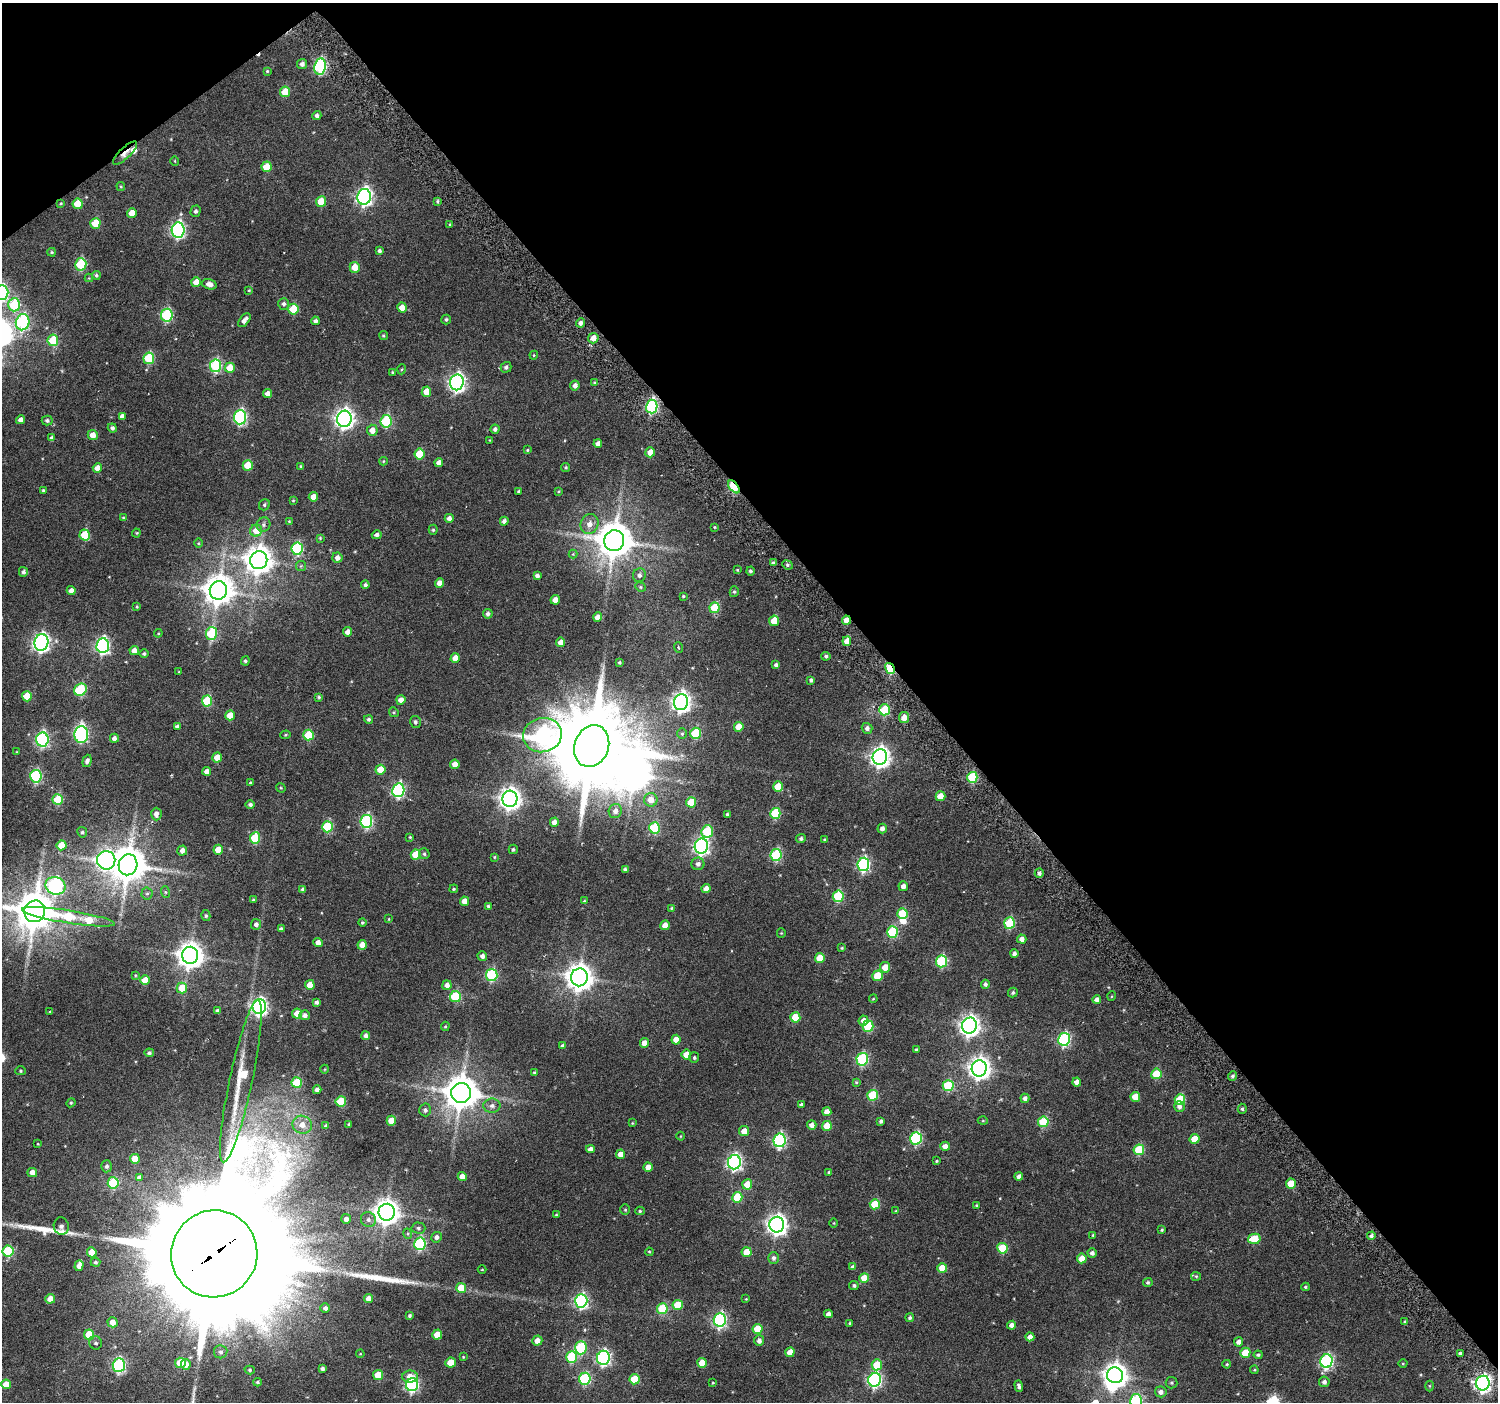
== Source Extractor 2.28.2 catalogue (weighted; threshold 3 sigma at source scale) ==
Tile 3 of 4 x 4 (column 3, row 1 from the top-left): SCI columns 3021-4516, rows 4358-5757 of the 6050 x 5983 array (HDU 1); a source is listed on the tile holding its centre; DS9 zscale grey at full resolution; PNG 1500 x 1404 px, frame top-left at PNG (2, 3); each listed source drawn as its Kron ellipse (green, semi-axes under 4 px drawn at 4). Shown black and unused: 40% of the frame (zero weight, under 4 of 7 exposures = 2% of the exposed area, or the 3 px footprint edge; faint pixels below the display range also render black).
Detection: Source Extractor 2.28.2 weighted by HDU 2 'WHT'; one run over the whole footprint, this tile lists its part. Background 0.0503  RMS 0.005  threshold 0.0204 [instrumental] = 3 sigma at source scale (4.09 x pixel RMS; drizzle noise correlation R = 1.36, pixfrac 0.8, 0.0396/0.0396 arcsec/px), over >= 5 px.
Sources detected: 459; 6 inside a brighter object's white glare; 1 cosmic-ray / hot-pixel residue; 2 long thin detections or spike segments (spike, bleed or trail) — neither listed nor drawn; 3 inside a brighter listed object's ellipse — not listed separately; the other 447 listed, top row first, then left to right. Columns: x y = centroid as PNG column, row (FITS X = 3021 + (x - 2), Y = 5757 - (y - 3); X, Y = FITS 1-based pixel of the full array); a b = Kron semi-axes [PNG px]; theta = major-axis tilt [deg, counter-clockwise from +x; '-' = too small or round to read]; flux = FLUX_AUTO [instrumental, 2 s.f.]
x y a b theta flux
302 64 5 5 - 1.7
320 67 8 6 81 67
267 71 3 3 - 0.48
285 92 5 5 - 11
317 116 4 4 - 1.4
125 153 15 5 43 4.9
175 161 5 3 - 0.38
266 167 5 5 - 8.9
121 186 4 3 - 0.49
364 197 8 6 81 160
437 201 4 3 - 0.67
321 202 5 5 - 10
61 203 4 3 - 0.46
78 204 5 5 - 12
195 211 5 5 - 1.2
132 213 5 5 - 5.7
95 223 5 5 - 13
450 224 4 2 - 0.4
178 230 7 6 - 100
379 251 4 3 - 1.3
52 252 4 3 - 0.55
81 264 6 5 - 31
355 267 5 5 - 6.9
96 275 4 4 - 0.82
89 278 4 4 - 0.37
196 282 5 5 - 5.3
209 284 7 5 -17 2.7
249 290 4 3 - 0.47
2 293 7 6 - 68
284 304 6 5 - 1.3
14 305 6 6 - 30
402 307 5 5 - 4.3
293 309 5 5 - 16
167 315 6 5 - 47
446 319 5 5 - 0.87
244 320 8 4 51 2.3
315 321 4 4 - 1.4
23 322 8 7 - 74
580 323 4 4 - 1.7
383 336 4 4 - 0.59
593 338 5 5 - 4.1
53 340 6 5 - 17
534 355 4 4 - 0.5
149 358 6 5 - 28
216 366 6 5 - 47
506 367 5 5 - 1.3
230 368 5 5 - 8.8
402 369 5 3 - 0.42
392 372 4 3 - 0.47
457 382 8 6 80 180
594 382 4 4 - 0.48
575 385 5 4 - 2
426 392 5 4 - 6.5
268 393 4 4 - 2.7
652 406 7 5 77 65
122 416 4 4 - 2.1
240 417 7 6 - 81
344 419 8 7 - 240
21 420 4 4 - 2.4
47 420 5 5 - 1.1
386 421 6 5 - 35
112 428 5 4 - 1.2
495 429 4 4 - 1.4
372 430 5 5 - 3.9
93 435 5 5 - 4
52 438 4 4 - 1.5
489 440 3 2 - 0.28
598 444 4 4 - 2.4
527 450 4 3 - 0.42
650 452 5 5 - 3.9
419 454 5 5 - 14
383 461 4 4 - 0.44
439 463 4 4 - 3.2
248 465 5 5 - 10
301 466 3 3 - 0.45
566 467 4 4 - 0.63
97 468 5 4 - 4.1
734 487 7 4 -51 34
43 490 3 3 - 0.57
519 491 3 3 - 0.72
559 491 4 3 - 0.44
313 497 5 4 - 4.5
293 501 4 3 - 0.44
264 505 6 5 - 0.8
123 518 4 3 - 0.43
449 518 4 4 - 2.3
289 521 3 3 - 0.39
504 521 4 4 - 1.6
589 524 10 9 - 3.6
263 525 7 6 - 1.3
714 527 3 3 - 0.45
256 530 6 6 - 8
433 530 5 4 - 0.72
136 533 4 4 - 0.46
85 535 5 5 - 15
377 535 5 4 - 1.5
320 538 3 3 - 0.44
614 541 10 10 - 1400
198 543 5 3 - 0.41
297 549 6 5 - 42
573 554 4 4 - 0.4
337 558 5 5 - 2.3
259 560 9 8 - 640
773 563 4 4 - 1.2
787 565 5 4 - 0.9
301 566 5 5 - 0.65
737 570 4 3 - 0.46
750 571 4 4 - 0.9
23 572 5 4 - 1.3
639 575 7 6 - 1.7
537 576 4 4 - 1.5
440 583 5 4 - 3.7
365 585 4 4 - 1.1
640 587 5 4 - 0.64
218 590 9 8 - 780
71 591 4 4 - 3
734 592 5 4 - 0.72
683 596 3 3 - 0.49
555 600 5 4 - 3.4
137 607 4 3 - 0.47
714 608 5 5 - 18
488 614 5 4 - 1.4
598 617 5 4 - 4.4
846 620 4 4 - 4.1
774 621 5 5 - 11
347 632 4 4 - 2.5
158 633 4 3 - 0.41
211 634 6 5 - 35
847 641 5 4 - 4.4
41 642 8 7 - 170
561 642 5 4 - 4.4
103 646 7 6 - 110
678 647 5 2 - 0.46
134 651 4 4 - 3.4
144 654 4 4 - 0.94
826 656 4 4 - 1
455 658 5 5 - 5.3
245 661 4 4 - 0.85
619 662 3 3 - 0.65
776 665 4 4 - 1.2
890 669 6 4 -58 25
179 672 3 2 - 0.34
811 680 4 4 - 0.99
80 690 7 5 44 32
27 696 5 5 - 12
319 697 4 4 - 0.67
401 700 5 4 - 3.6
207 701 5 5 - 21
681 702 8 7 - 220
884 710 5 5 - 21
394 712 5 4 - 0.55
230 715 5 5 - 8.5
904 718 5 5 - 3.5
369 719 4 4 - 0.8
415 722 6 5 - 1.2
177 727 4 4 - 1.8
739 727 5 5 - 7.1
867 728 5 5 - 1.8
695 733 5 5 - 21
81 734 8 7 - 73
682 734 5 5 - 0.7
285 735 5 4 - 0.55
309 735 5 5 - 21
542 735 19 17 15 90
114 738 4 4 - 1.9
42 739 7 6 - 85
592 746 21 17 69 6800
17 752 4 3 - 0.43
217 757 5 4 - 6.1
880 757 8 7 - 240
87 761 6 4 71 1.7
455 764 5 4 - 4.9
380 770 5 5 - 10
207 771 4 4 - 2.4
36 776 6 6 - 50
972 777 5 5 - 30
250 783 4 3 - 0.7
778 787 5 5 - 9.1
281 788 5 4 - 0.43
398 790 7 6 - 77
940 796 5 5 - 7.6
510 799 8 7 - 330
58 800 5 5 - 20
651 800 7 6 - 5.3
691 802 5 5 - 14
250 804 5 4 - 1.2
615 811 7 6 - 2.4
775 813 5 5 - 25
156 814 6 5 - 2.6
727 814 3 3 - 0.61
366 821 6 6 - 60
554 822 4 4 - 2.9
327 827 5 5 - 31
654 828 5 5 - 27
882 828 5 4 - 1.9
707 831 6 5 - 24
82 832 5 4 - 0.91
410 837 3 3 - 0.43
255 838 5 5 - 21
801 839 5 4 - 1.1
825 840 3 3 - 0.48
62 845 5 5 - 11
701 846 7 6 - 150
513 849 5 4 - 0.75
218 850 5 5 - 7
182 851 5 5 - 2.4
424 854 5 5 - 0.82
416 855 5 5 - 12
776 855 6 5 - 39
494 857 4 4 - 0.5
106 860 9 9 - 170
698 864 6 6 - 1.8
863 864 7 6 - 75
128 865 10 9 - 1300
625 869 4 3 - 0.88
1039 873 5 4 - 1.3
55 886 10 8 -22 110
903 886 5 4 - 2.5
302 889 4 4 - 0.96
454 889 4 3 - 0.56
706 889 4 4 - 3.4
165 892 6 4 -71 0.58
147 894 6 5 - 0.88
838 896 6 5 - 31
253 899 3 3 - 0.46
464 901 4 4 - 3.8
584 901 4 3 - 0.35
488 906 4 3 - 0.67
671 908 4 3 - 0.47
35 911 11 10 - 1700
902 914 5 5 - 18
206 916 5 4 - 0.8
68 917 47 6 -9 39
389 919 4 3 - 0.36
362 923 4 4 - 0.64
1009 923 5 5 - 28
256 924 5 5 - 1.6
665 925 5 5 - 4.5
281 929 4 4 - 1.3
892 932 6 5 - 34
781 933 4 4 - 0.48
1022 939 5 4 - 2.4
318 942 4 4 - 3
362 945 5 4 - 4.2
842 948 3 2 - 0.44
1014 954 4 4 - 1.5
190 955 8 8 - 550
482 956 5 5 - 1.7
820 958 5 5 - 8.6
941 961 6 5 - 41
885 967 5 5 - 5
135 975 4 3 - 0.43
492 975 6 5 - 45
878 976 5 5 - 11
579 977 9 8 - 570
145 980 5 5 - 6
985 984 4 4 - 1.2
310 985 5 5 - 6.2
447 985 5 4 - 2.6
182 988 5 5 - 13
1013 992 5 4 - 0.85
1112 996 5 3 - 0.38
455 997 5 5 - 28
873 999 4 3 - 0.37
1097 1000 4 4 - 2.5
316 1002 4 4 - 1.3
259 1007 7 7 - 150
50 1011 4 2 - 0.37
218 1011 4 4 - 1.8
297 1014 5 5 - 6.7
305 1015 5 5 - 2
795 1017 5 5 - 13
863 1021 5 5 - 2.9
445 1026 5 4 - 0.49
868 1026 5 5 - 24
969 1026 8 7 - 270
366 1036 4 4 - 1.8
1064 1039 6 6 - 66
676 1040 5 4 - 4.7
644 1043 5 4 - 3.9
562 1046 4 3 - 0.97
916 1049 3 3 - 0.71
149 1053 5 4 - 0.96
686 1054 5 4 - 5.7
694 1058 5 5 - 0.82
862 1059 6 5 - 53
979 1068 8 7 - 330
325 1069 4 3 - 0.35
21 1071 5 4 - 0.61
534 1072 3 3 - 0.59
1156 1074 5 5 - 18
1233 1076 5 4 - 1
241 1081 83 11 78 28
856 1082 4 3 - 0.47
1077 1082 4 4 - 2.7
297 1083 5 5 - 22
948 1085 5 5 - 30
317 1090 4 4 - 1.9
461 1093 10 10 - 1100
873 1095 5 5 - 20
1135 1097 5 5 - 8.3
1025 1098 4 4 - 1.9
1180 1100 5 5 - 20
341 1101 5 5 - 20
71 1103 4 4 - 0.56
801 1105 4 3 - 1.1
492 1106 8 7 - 2
1179 1106 5 5 - 1.8
1242 1109 5 4 - 0.86
425 1110 6 6 - 1.4
827 1112 4 4 - 3.3
391 1121 5 5 - 6.4
881 1121 4 3 - 1.1
983 1121 5 3 - 0.4
1043 1122 5 5 - 26
632 1123 4 3 - 0.37
349 1124 3 3 - 0.7
302 1125 9 9 - 4.4
812 1125 4 4 - 2.7
326 1126 4 4 - 0.81
827 1126 5 5 - 9.2
744 1131 5 5 - 4.5
680 1136 4 3 - 0.33
916 1138 6 5 - 50
1195 1139 5 5 - 10
780 1140 7 6 - 82
38 1144 3 2 - 0.34
945 1146 5 4 - 3
590 1149 4 4 - 2.3
1139 1150 5 5 - 23
621 1154 4 4 - 4.3
135 1159 5 5 - 6.4
936 1161 4 3 - 0.51
734 1162 7 6 - 130
107 1166 6 5 - 1.3
648 1167 5 4 - 4.9
829 1172 4 4 - 0.72
32 1173 5 4 - 3.4
462 1176 4 4 - 3
1019 1176 4 4 - 2.1
139 1177 4 3 - 1.3
113 1183 5 5 - 32
1291 1183 5 5 - 9.2
747 1184 5 5 - 8
737 1197 5 5 - 17
875 1204 5 5 - 13
976 1205 3 3 - 0.42
625 1210 5 4 - 0.57
640 1211 5 4 - 0.63
896 1211 4 3 - 0.39
387 1212 8 8 - 510
556 1215 4 4 - 0.44
346 1219 5 5 - 1.9
368 1220 8 7 - 1.7
834 1223 4 3 - 0.33
777 1225 8 7 - 270
61 1226 9 7 -81 2.4
418 1228 7 5 -2 1.1
1162 1230 3 3 - 0.59
408 1234 5 3 - 0.54
1093 1235 3 3 - 0.51
1371 1236 4 4 - 1.3
436 1237 5 5 - 1.7
1254 1239 6 5 - 16
420 1244 6 6 - 45
1002 1248 5 5 - 19
8 1251 5 5 - 30
92 1252 5 5 - 6.9
649 1252 4 3 - 0.47
747 1252 5 5 - 8.6
1092 1253 4 4 - 1.6
214 1254 44 43 - 25000
774 1258 6 5 - 1.4
1082 1258 5 5 - 6.1
95 1262 5 4 - 0.74
79 1266 5 4 - 3
853 1267 4 4 - 1.5
942 1268 5 5 - 9.4
482 1269 4 3 - 0.33
1196 1276 5 4 - 0.57
864 1278 5 5 - 8
1148 1283 5 4 - 0.92
854 1286 5 4 - 0.91
1305 1287 4 3 - 0.64
461 1288 5 5 - 9.6
50 1299 5 5 - 4.1
369 1299 4 4 - 3.5
746 1299 3 3 - 0.36
581 1301 7 6 - 84
678 1305 5 5 - 12
325 1308 5 4 - 1.6
662 1309 5 5 - 23
828 1314 4 4 - 2.4
410 1315 4 3 - 0.82
910 1318 4 4 - 0.92
720 1320 7 6 - 90
113 1322 5 5 - 4.5
1405 1322 4 3 - 0.86
850 1323 4 3 - 0.58
1012 1325 4 4 - 2.4
757 1329 5 5 - 10
89 1335 5 5 - 13
437 1335 5 5 - 8.5
1030 1337 4 4 - 3.1
537 1340 5 5 - 3.1
759 1341 5 5 - 2.1
1239 1342 4 4 - 2.3
96 1343 6 6 - 1.2
581 1348 6 6 - 32
221 1352 7 6 - 1.2
790 1352 5 4 - 5.1
1245 1353 5 5 - 12
1461 1353 4 3 - 1.3
360 1354 4 3 - 0.38
1258 1355 4 3 - 0.77
463 1357 4 3 - 0.36
572 1357 6 5 - 30
603 1358 7 6 - 110
1326 1361 7 6 - 83
451 1362 5 5 - 6.7
180 1363 5 5 - 12
702 1363 5 5 - 7.7
1403 1363 4 3 - 0.41
186 1364 5 4 - 3.1
1227 1364 4 3 - 0.53
119 1365 7 6 - 82
877 1365 5 5 - 13
322 1369 4 4 - 1.2
250 1370 5 4 - 0.57
1254 1370 4 4 - 0.47
378 1375 5 5 - 12
1115 1375 8 8 - 420
410 1377 8 6 0 5.7
585 1379 6 5 - 43
635 1379 5 5 - 15
875 1380 7 6 - 91
257 1382 4 3 - 0.69
1324 1382 5 5 - 1.7
713 1383 3 3 - 0.41
1172 1383 6 6 - 0.75
1483 1383 7 6 - 160
6 1384 5 4 - 6.9
412 1385 6 6 - 83
1019 1386 6 3 -72 1.3
1429 1386 5 3 - 0.42
1161 1392 6 5 - 2
1136 1401 6 6 - 56
Overlapping masked pixels (flux is a lower limit): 5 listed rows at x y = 125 153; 734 487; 846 620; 890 669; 214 1254
Isophote crosses this tile's border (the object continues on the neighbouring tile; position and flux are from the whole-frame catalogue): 2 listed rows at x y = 2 293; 1136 1401